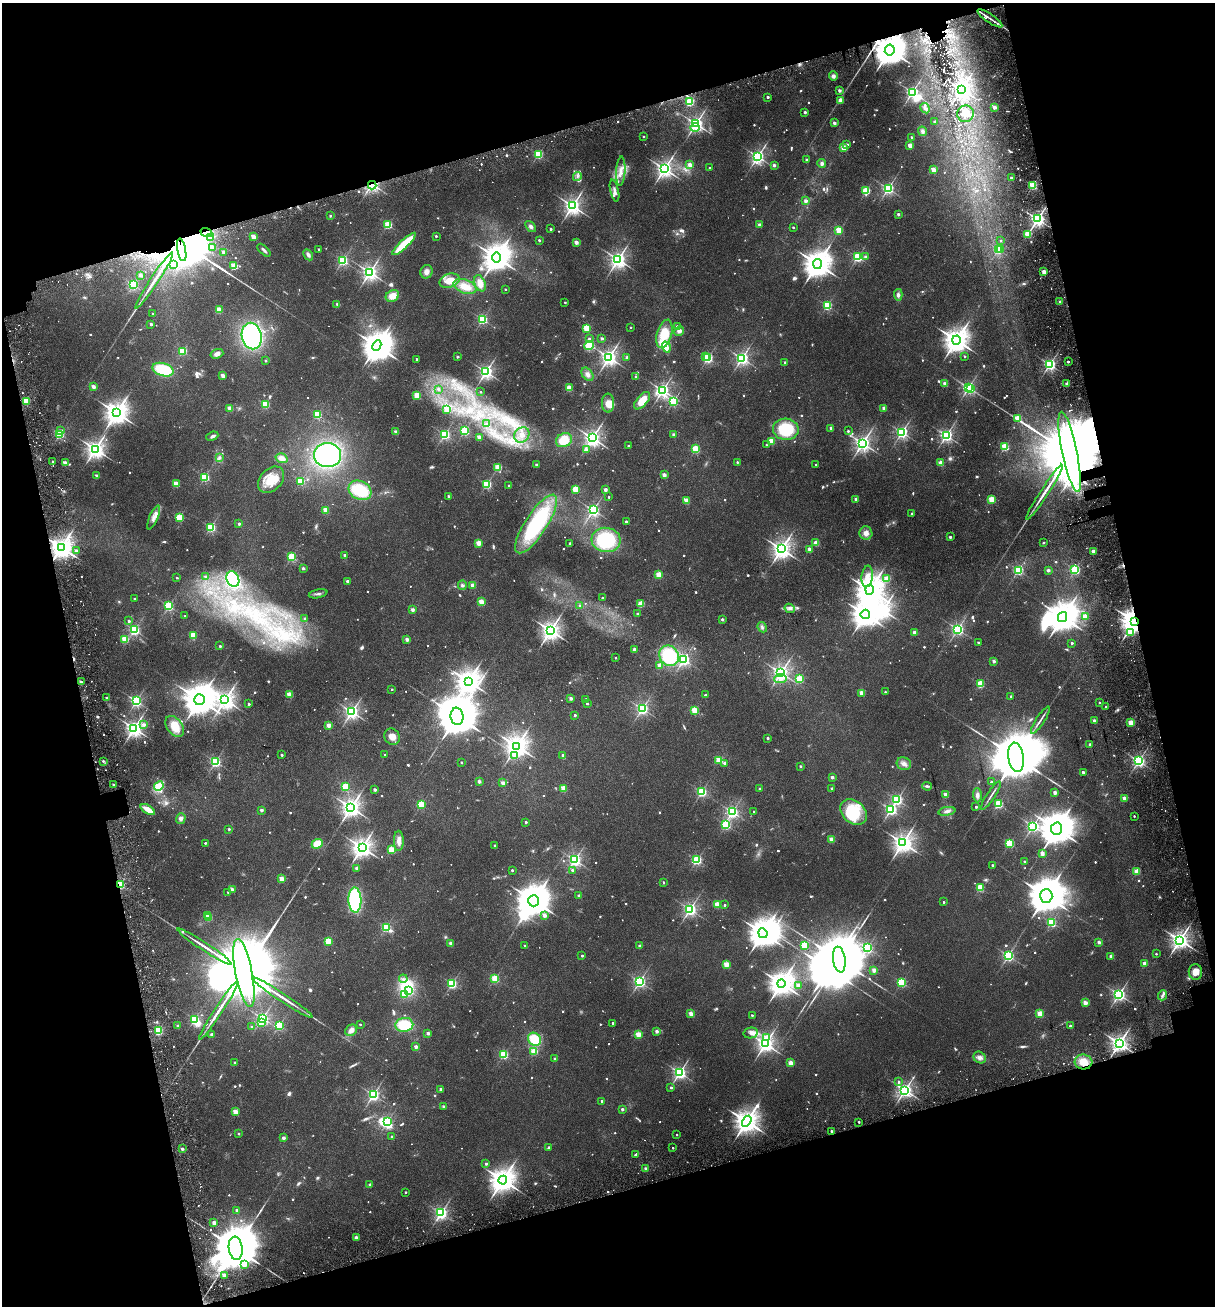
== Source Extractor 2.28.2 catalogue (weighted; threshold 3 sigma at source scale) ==
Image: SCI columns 340-5191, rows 118-5332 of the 5348 x 5499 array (HDU 1 of 3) = the unmasked area's bounding box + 8 px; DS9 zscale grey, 4 x 4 block average (1 PNG px = mean of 4 x 4 image px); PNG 1217 x 1308 px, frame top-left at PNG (2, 3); each listed source drawn as its Kron ellipse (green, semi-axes under 4 px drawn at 4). Shown black and unused: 31% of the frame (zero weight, under 3 of 6 exposures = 11% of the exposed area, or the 3 px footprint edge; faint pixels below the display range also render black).
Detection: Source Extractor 2.28.2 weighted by HDU 2 'WHT'. Background 0.0341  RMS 0.0029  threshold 0.0117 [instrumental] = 3 sigma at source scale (4.09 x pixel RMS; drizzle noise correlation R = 1.36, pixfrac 0.8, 0.0396/0.0396 arcsec/px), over >= 5 px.
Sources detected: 1289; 54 too faint to see at this stretch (4 x 4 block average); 15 inside a brighter object's white glare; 21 cosmic-ray / hot-pixel residue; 4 long thin detections or spike segments (spike, bleed or trail) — neither listed nor drawn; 14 coinciding with a brighter row at this scale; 33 inside a brighter listed object's ellipse — not listed separately; of the other 1148, all 500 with FLUX_AUTO >= 3.63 (the completeness limit of this list) listed and drawn (648 fainter detections not listed), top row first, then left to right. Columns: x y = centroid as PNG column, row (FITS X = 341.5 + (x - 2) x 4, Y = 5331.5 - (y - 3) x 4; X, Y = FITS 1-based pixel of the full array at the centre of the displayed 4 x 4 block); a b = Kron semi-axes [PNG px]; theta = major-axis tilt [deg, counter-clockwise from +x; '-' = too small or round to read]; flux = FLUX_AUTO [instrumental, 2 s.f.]
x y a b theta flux
990 18 15 2 -34 7.8
890 50 5 5 - 4300
833 76 4 4 - 5.8
961 89 3 3 - 970
839 91 2 2 - 20
912 92 4 2 - 480
768 97 2 2 - 8.1
841 100 2 2 - 35
690 102 2 2 - 190
994 107 2 2 - 28
925 108 5 3 - 3.9
805 112 2 2 - 12
965 114 8 8 - 19
934 122 2 2 - 9.4
834 123 2 2 - 16
696 124 2 2 - 780
695 127 4 3 - 19
922 131 5 4 - 4
643 136 2 2 - 7.5
912 137 2 2 - 7.5
847 145 2 2 - 9.5
910 145 2 2 - 41
843 148 2 2 - 57
538 154 2 2 - 180
758 157 2 2 - 580
806 160 2 2 - 11
822 164 4 4 - 4.6
690 165 2 2 - 39
774 165 2 2 - 14
709 168 2 2 - 4
664 169 3 3 - 940
933 170 2 2 - 52
621 171 14 4 87 15
577 176 4 2 - 3.7
1011 178 2 2 - 10
372 185 4 2 - 120
1033 185 2 2 - 180
888 188 2 2 - 410
615 191 11 3 -78 7.2
866 191 2 2 - 150
806 201 2 2 - 20
572 206 3 3 - 890
898 214 2 2 - 11
330 216 2 2 - 4.5
1037 219 2 2 - 790
388 225 2 2 - 140
759 225 2 2 - 12
531 226 6 4 -50 5
793 227 2 2 - 5.4
551 229 2 2 - 8.8
839 230 2 2 - 84
206 232 6 3 -23 11
1028 234 2 2 - 110
436 236 2 2 - 6
253 237 2 2 - 32
210 238 3 2 - 4.3
539 240 2 2 - 7.4
1000 241 2 2 - 4.6
576 242 2 2 - 28
404 244 15 3 43 72
212 247 2 2 - 23
318 249 2 2 - 4.8
998 249 2 2 - 210
1001 249 2 2 - 9.7
182 250 11 2 -79 11000
264 250 8 2 -44 5
223 252 2 2 - 16
308 255 6 4 -61 6.4
496 257 5 4 - 2700
857 257 2 2 - 250
866 257 4 3 - 4.5
618 259 3 3 - 820
343 260 2 2 - 290
817 264 5 4 - 2900
174 265 2 2 - 16
234 266 2 2 - 98
370 272 3 2 - 740
426 272 7 6 - 9.5
1044 272 2 2 - 35
141 275 2 2 - 18
154 280 34 2 57 23
450 281 10 7 17 28
480 283 8 5 -69 15
133 284 2 2 - 240
465 286 12 6 -21 23
505 289 2 2 - 4
898 295 6 4 -86 4.7
392 296 7 5 27 19
565 302 2 2 - 3.9
1060 302 2 2 - 21
337 304 2 2 - 5
827 306 2 2 - 200
219 310 2 2 - 67
153 314 2 2 - 3.9
482 319 2 2 - 250
151 324 2 2 - 12
677 326 2 2 - 5.7
631 327 2 2 - 5
586 328 2 2 - 120
679 331 5 4 - 6.9
664 334 14 7 75 50
252 336 13 10 -79 250
602 338 2 2 - 12
589 339 2 2 - 5
956 340 4 4 - 2300
377 346 5 4 - 2700
589 346 5 4 - 35
666 347 5 3 - 9.3
183 351 2 2 - 140
217 354 6 4 18 7.9
965 356 2 2 - 4.5
457 357 2 2 - 10
609 357 3 3 - 860
627 357 2 2 - 18
705 357 2 2 - 11
708 358 2 2 - 280
742 358 2 2 - 530
417 359 2 2 - 5.3
265 361 2 2 - 5.4
785 362 2 2 - 7.3
1068 362 2 2 - 6.9
1050 364 2 2 - 480
163 370 11 6 -16 77
486 372 3 2 - 620
587 374 7 5 -54 7.1
223 376 2 2 - 32
636 377 2 2 - 7.7
945 384 2 2 - 31
1067 384 2 2 - 34
93 387 2 2 - 23
569 388 2 2 - 70
968 388 2 2 - 390
971 388 3 2 - 65
438 389 2 2 - 6.2
662 390 3 2 - 570
481 392 2 2 - 3.6
417 395 2 2 - 100
26 401 2 2 - 99
642 401 10 5 50 31
673 401 2 2 - 220
608 403 9 6 -90 19
265 404 2 2 - 130
230 408 2 2 - 43
884 408 2 2 - 26
447 409 2 2 - 46
116 413 4 4 - 1800
317 414 2 2 - 150
1018 418 2 2 - 89
486 424 2 2 - 4.3
831 428 2 2 - 13
786 429 13 10 -3 85
61 431 2 2 - 7.3
465 431 2 2 - 230
848 431 2 2 - 6.9
396 432 2 2 - 30
902 432 2 2 - 440
60 434 2 2 - 210
445 434 2 2 - 300
522 435 8 7 - 15
673 435 2 2 - 16
946 435 2 2 - 510
212 436 6 3 22 4.9
479 437 2 2 - 40
592 438 3 3 - 900
564 440 8 6 27 34
771 441 2 2 - 71
862 443 3 3 - 850
766 445 2 2 - 3.8
628 446 2 2 - 4.9
1005 447 2 2 - 140
95 449 3 3 - 1100
696 449 2 2 - 130
586 450 2 2 - 21
1070 452 41 7 -78 69000
328 455 13 12 - 270
219 457 2 2 - 6.8
281 458 6 4 -17 8.9
53 461 2 2 - 4.6
737 462 2 2 - 5.1
65 463 2 2 - 34
941 463 2 2 - 52
537 465 2 2 - 19
816 465 2 2 - 4.5
498 467 2 2 - 110
664 475 2 2 - 28
97 476 2 2 - 16
205 477 2 2 - 190
271 480 15 11 46 38
301 481 2 2 - 140
176 484 2 2 - 58
487 484 2 2 - 190
509 486 2 2 - 7.9
576 489 2 2 - 100
360 490 12 9 -28 70
605 490 2 2 - 20
1044 492 33 2 57 22
448 496 2 2 - 5.8
609 497 2 2 - 3.8
856 499 2 2 - 23
991 499 2 2 - 100
687 501 2 2 - 57
326 510 2 2 - 53
593 510 2 2 - 480
912 513 2 2 - 5.3
154 517 13 4 67 10
179 517 2 2 - 110
626 522 2 2 - 12
239 524 2 2 - 9.2
536 524 34 11 57 200
211 527 2 2 - 230
866 533 6 6 - 9.8
950 537 2 2 - 9.7
606 540 14 12 -5 100
479 543 2 2 - 57
570 543 2 2 - 5.2
816 543 2 2 - 45
1043 543 2 2 - 5.6
61 547 3 3 - 1700
781 549 3 3 - 1200
809 549 2 2 - 24
76 550 2 2 - 8.8
1093 551 2 2 - 32
345 555 2 2 - 11
292 557 2 2 - 180
303 568 2 2 - 13
1018 570 2 2 - 260
1048 570 2 2 - 17
1075 570 2 2 - 240
659 575 2 2 - 83
867 576 11 5 83 17
206 577 2 2 - 12
177 578 2 2 - 3.7
233 579 8 6 -67 110
887 579 2 2 - 47
347 581 2 2 - 11
462 585 5 4 - 3.7
473 585 2 2 - 32
870 590 5 4 - 2900
318 594 9 3 12 4.7
602 598 2 2 - 5.7
134 599 2 2 - 4.7
481 602 2 2 - 60
641 604 2 2 - 74
169 606 2 2 - 230
579 606 2 2 - 4.2
790 608 5 4 - 5.8
412 610 2 2 - 17
638 614 2 2 - 8.5
865 614 5 4 - 2500
185 616 2 2 - 4.8
1063 617 5 4 - 3700
1085 617 2 2 - 54
305 618 2 2 - 6.5
722 619 2 2 - 11
129 621 2 2 - 8.4
1134 621 3 3 - 2600
762 627 5 3 - 3.8
958 629 2 2 - 450
134 630 2 2 - 320
550 630 3 3 - 1200
914 632 2 2 - 25
1131 632 3 2 - 33
193 636 2 2 - 47
125 639 2 2 - 92
407 639 2 2 - 28
978 643 2 2 - 6.9
1072 643 2 2 - 6.6
220 646 2 2 - 6.1
634 649 2 2 - 15
669 656 11 9 -51 96
615 658 2 2 - 4.5
684 660 2 2 - 430
994 661 2 2 - 16
659 665 2 2 - 27
781 673 3 2 - 790
780 679 6 3 5 14
799 679 2 2 - 140
468 681 4 4 - 1800
81 682 3 2 - 5
980 684 2 2 - 120
392 689 2 2 - 4.8
885 692 2 2 - 4
862 693 2 2 - 46
289 694 2 2 - 62
705 695 2 2 - 7.3
1011 696 2 2 - 5.7
107 698 2 2 - 8
571 698 2 2 - 17
586 699 2 2 - 5.5
199 700 5 5 - 3700
225 700 4 3 - 1100
136 701 2 2 - 380
1099 702 2 2 - 4
249 704 2 2 - 8
587 704 2 2 - 4.1
1106 706 2 2 - 4.2
642 709 2 2 - 430
694 710 2 2 - 95
352 712 2 2 - 640
575 715 2 2 - 6.6
457 716 9 6 -82 11000
1040 720 16 2 57 6.6
1094 721 2 2 - 18
1131 723 2 2 - 69
144 725 2 2 - 9.3
329 725 2 2 - 39
175 726 12 7 -53 31
134 728 3 3 - 890
392 737 8 7 - 14
768 738 2 2 - 9.5
1090 744 2 2 - 11
517 746 3 3 - 1600
282 755 2 2 - 6.3
385 755 2 2 - 4
563 755 2 2 - 5.6
514 756 4 3 - 30
1016 757 15 7 -80 23000
719 760 2 2 - 97
103 761 2 2 - 4.5
1139 761 2 2 - 550
215 762 2 2 - 320
461 762 2 2 - 4.8
725 763 2 2 - 18
904 764 7 6 - 8.9
800 766 2 2 - 6.1
1083 772 2 2 - 10
832 777 2 2 - 17
479 781 2 2 - 18
991 782 2 2 - 7
503 783 2 2 - 31
113 785 2 2 - 11
159 786 5 4 - 59
927 786 5 2 - 3.8
345 787 2 2 - 140
563 788 2 2 - 71
760 789 2 2 - 13
832 789 2 2 - 17
375 790 2 2 - 14
702 792 2 2 - 250
1055 792 2 2 - 26
945 795 2 2 - 28
977 795 7 4 -88 6.9
991 795 17 2 57 5.2
1124 798 2 2 - 43
897 800 2 2 - 260
998 804 2 2 - 170
421 805 2 2 - 140
351 807 3 3 - 1100
976 807 2 2 - 3.8
148 809 8 3 -32 33
891 809 2 2 - 390
261 810 2 2 - 12
947 811 8 3 10 6.4
732 812 2 2 - 390
754 812 2 2 - 5.2
854 812 15 11 -41 68
1134 816 2 2 - 4.2
181 819 5 4 - 6.1
526 822 2 2 - 9.6
726 825 2 2 - 230
1033 826 2 2 - 440
229 829 2 2 - 6.6
1056 829 6 5 - 5300
832 839 2 2 - 54
399 841 10 5 -89 12
205 843 2 2 - 6.1
903 843 3 3 - 1300
1009 843 2 2 - 170
317 844 6 4 22 29
495 845 2 2 - 5.8
362 847 3 3 - 1300
391 850 2 2 - 110
1042 854 2 2 - 28
575 860 2 2 - 490
697 860 2 2 - 210
1024 861 2 2 - 6.6
992 865 2 2 - 6.1
357 868 2 2 - 27
512 870 2 2 - 7.5
572 870 2 2 - 5.5
1137 871 2 2 - 68
282 879 2 2 - 48
663 882 2 2 - 5.6
120 885 2 2 - 180
980 888 2 2 - 120
233 889 2 2 - 13
228 892 2 2 - 5.3
579 896 2 2 - 21
1046 896 7 6 - 6700
355 900 12 6 -88 160
534 901 6 5 - 4900
944 902 2 2 - 3.8
717 904 2 2 - 72
725 905 2 2 - 4.3
690 909 2 2 - 490
544 915 2 2 - 25
208 916 2 2 - 18
209 918 2 2 - 59
1051 922 2 2 - 190
386 927 2 2 - 180
763 933 5 4 - 3100
1180 940 3 3 - 1200
328 941 2 2 - 76
1099 942 2 2 - 19
451 943 2 2 - 27
805 945 2 2 - 57
525 946 2 2 - 10
640 946 2 2 - 17
204 947 32 2 -33 17
867 948 2 2 - 260
1156 954 2 2 - 3.8
582 956 2 2 - 6.5
1008 956 2 2 - 360
1111 956 2 2 - 25
839 960 13 6 -82 19000
1145 963 2 2 - 32
726 964 2 2 - 72
874 970 2 2 - 35
1195 972 8 6 -82 18
244 973 34 8 -79 66000
403 979 4 3 - 4.2
495 979 2 2 - 130
640 981 2 2 - 440
902 982 2 2 - 190
452 983 2 2 - 240
781 983 4 4 - 2200
798 985 2 2 - 18
409 990 2 2 - 140
404 994 3 3 - 26
1119 994 2 2 - 550
1162 995 5 3 - 4.4
282 997 36 2 -33 19
1085 1003 2 2 - 39
219 1010 35 2 57 23
691 1014 2 2 - 41
1040 1014 2 2 - 75
752 1015 2 2 - 4.6
262 1018 2 2 - 430
195 1019 3 2 - 230
262 1023 2 2 - 22
613 1023 2 2 - 4.3
360 1024 2 2 - 4.1
279 1025 2 2 - 180
404 1025 9 7 5 61
178 1026 2 2 - 19
1070 1026 2 2 - 10
252 1027 2 2 - 5.5
158 1030 2 2 - 230
351 1030 6 5 - 9.5
656 1031 2 2 - 19
428 1033 2 2 - 20
751 1033 7 5 12 7.1
638 1034 2 2 - 68
212 1035 2 2 - 19
767 1037 2 2 - 49
534 1039 7 6 - 49
1119 1043 3 3 - 1100
765 1044 3 3 - 860
416 1047 2 2 - 23
534 1051 2 2 - 97
504 1054 2 2 - 180
980 1058 6 5 - 7.7
555 1059 2 2 - 8.7
235 1062 2 2 - 6.5
1083 1062 9 7 -6 25
790 1063 2 2 - 48
680 1072 2 2 - 520
899 1082 2 2 - 3.8
671 1088 2 2 - 4.8
441 1089 2 2 - 15
905 1090 2 2 - 690
373 1095 2 2 - 410
602 1101 2 2 - 4.7
444 1107 3 3 - 4
622 1109 2 2 - 12
235 1112 2 2 - 68
747 1121 6 4 58 2000
387 1122 2 2 - 210
859 1122 2 2 - 4.6
831 1131 2 2 - 11
238 1134 2 2 - 7
677 1135 2 2 - 3.8
392 1137 2 2 - 6.2
283 1138 2 2 - 15
549 1147 2 2 - 5.2
673 1148 2 2 - 3.7
182 1149 2 2 - 15
635 1155 2 2 - 4.7
486 1164 2 2 - 9.4
646 1169 2 2 - 20
503 1180 4 4 - 2300
370 1185 2 2 - 13
406 1192 2 2 - 4.4
237 1210 2 2 - 10
441 1213 3 2 - 510
214 1223 2 2 - 31
356 1237 2 2 - 15
236 1248 12 7 -83 18000
245 1264 2 2 - 40
224 1275 2 2 - 27
Overlapping masked pixels (flux is a lower limit): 9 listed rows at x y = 890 50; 372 185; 206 232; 182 250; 1070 452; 61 547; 1134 621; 120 885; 1083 1062
Diffuse or blended objects may show on this block-average render without a row.